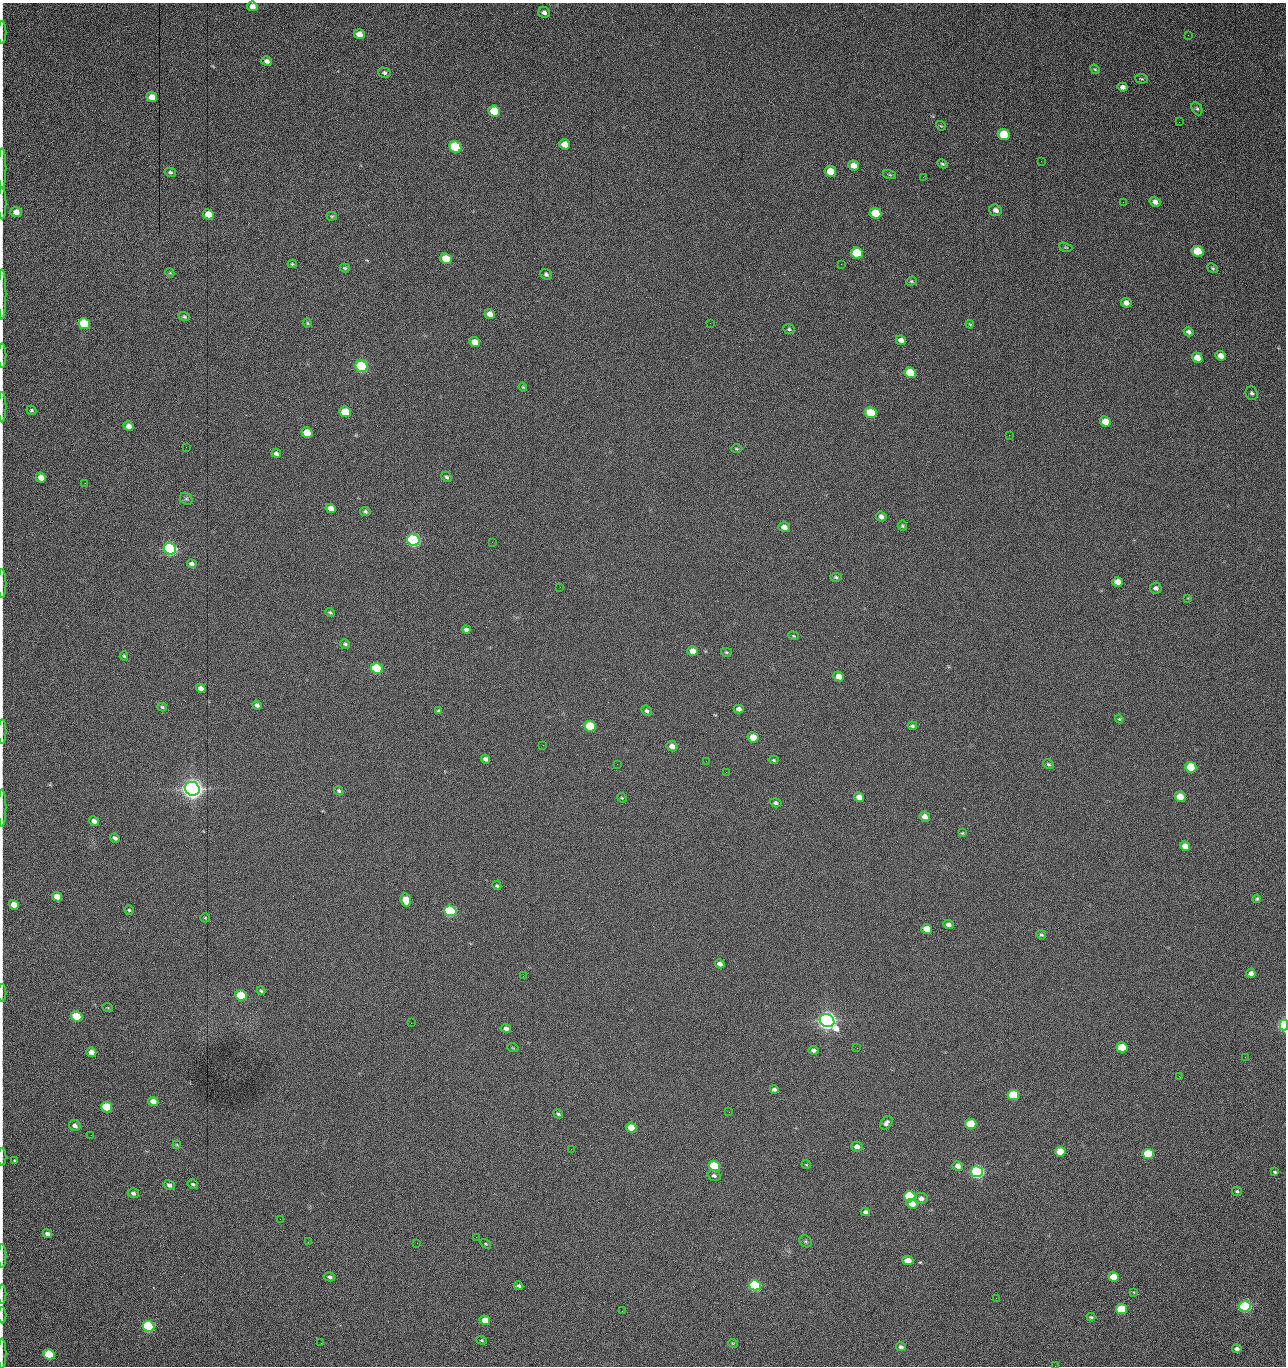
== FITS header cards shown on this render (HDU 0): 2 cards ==
NAXIS1  =                 1284 /fastest changing axis
NAXIS2  =                 1364 /next to fastest changing axis

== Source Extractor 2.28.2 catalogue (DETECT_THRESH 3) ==
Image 1284 x 1364 px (HDU 0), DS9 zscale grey, 1 PNG px = 1 image px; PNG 1288 x 1368 px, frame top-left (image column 1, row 1364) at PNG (2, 3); each listed source drawn as its Kron ellipse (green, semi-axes under 4 px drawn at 4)
Background 336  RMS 20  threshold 60.2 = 3 sigma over >= 5 px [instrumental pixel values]
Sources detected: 228; all 228 listed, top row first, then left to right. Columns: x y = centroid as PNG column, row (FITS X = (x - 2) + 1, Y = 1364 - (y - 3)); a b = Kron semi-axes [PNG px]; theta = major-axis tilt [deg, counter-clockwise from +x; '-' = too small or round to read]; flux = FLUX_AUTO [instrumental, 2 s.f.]
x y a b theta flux
252 6 5 4 - 7.5e+03
544 12 6 5 - 4.3e+03
2 32 11 2 90 2.9e+03
359 34 5 5 - 1.3e+04
1188 35 2 2 - 8.0e+02
267 61 5 4 - 5.5e+03
1095 69 5 4 - 1.7e+03
384 73 6 5 - 3.0e+03
1141 79 6 4 -4 2.0e+03
1123 87 5 4 - 4.9e+03
152 97 5 5 - 1.4e+04
1197 108 7 5 -62 2.4e+03
494 111 6 5 - 4.1e+04
1179 122 2 2 - 6.9e+02
941 126 5 4 - 1.5e+03
1004 134 6 5 - 6.0e+04
564 144 5 5 - 1.5e+04
455 147 6 5 - 1.6e+05
1041 161 3 2 - 1.2e+03
942 164 5 3 - 2.1e+03
854 165 6 5 - 1.3e+04
2 169 20 2 90 4.0e+03
830 171 6 5 - 2.9e+04
170 172 6 4 -11 2.5e+03
890 175 7 3 -19 1.5e+03
923 177 2 2 - 1.1e+04
1123 202 2 2 - 5.5e+02
1155 202 5 5 - 6.5e+03
2 203 16 2 90 3.6e+03
996 210 6 5 - 6.0e+03
16 212 5 5 - 1.0e+04
875 213 6 5 - 5.1e+04
208 214 5 5 - 2.0e+04
332 216 5 4 - 1.6e+03
1066 247 7 4 -18 1.7e+03
1198 251 6 5 - 4.2e+04
857 253 6 5 - 1.0e+05
446 259 6 5 - 4.0e+04
292 264 4 4 - 1.7e+03
841 264 2 2 - 1.7e+04
345 268 5 3 - 1.9e+03
1213 268 5 4 - 1.8e+03
170 273 5 3 - 1.2e+03
546 274 6 5 - 3.0e+03
911 281 5 4 - 1.8e+03
2 294 25 2 90 6.1e+03
1126 303 5 5 - 7.9e+03
490 314 5 4 - 9.4e+03
184 317 6 4 -21 2.1e+03
307 323 4 4 - 1.4e+03
710 323 2 2 - 2.3e+03
84 324 6 5 - 1.0e+05
970 324 4 3 - 1.3e+03
789 329 6 5 - 2.2e+03
1189 332 5 4 - 3.8e+03
901 340 5 4 - 7.9e+03
475 342 5 5 - 1.6e+04
2 355 12 2 90 2.9e+03
1220 356 5 4 - 1.1e+04
1197 358 5 5 - 1.6e+04
362 366 6 5 - 3.0e+05
910 373 6 5 - 5.7e+04
523 387 4 3 - 1.4e+03
1252 393 7 6 - 3.4e+03
2 407 15 2 90 3.5e+03
31 410 5 4 - 2.0e+03
345 412 6 5 - 3.7e+04
871 413 6 5 - 6.0e+04
1105 421 5 5 - 1.9e+04
128 426 5 4 - 8.7e+03
307 433 5 5 - 3.0e+04
1009 435 2 2 - 2.4e+03
186 447 2 2 - 2.5e+03
736 449 6 3 -1 1.3e+03
276 453 5 4 - 3.7e+03
446 477 6 4 -45 2.7e+03
41 478 5 4 - 1.2e+04
85 483 2 2 - 6.6e+02
186 499 7 5 -41 2.8e+03
331 508 5 4 - 9.8e+03
365 512 5 4 - 2.6e+03
881 517 5 5 - 6.0e+03
902 526 5 4 - 2.0e+03
784 527 6 5 - 9.1e+03
413 540 6 5 - 4.9e+05
492 542 2 2 - 1.8e+03
170 549 6 5 - 5.3e+05
192 564 5 4 - 4.1e+03
836 577 6 4 6 2.1e+03
1117 582 5 4 - 1.3e+04
2 583 15 2 90 2.9e+03
560 587 2 2 - 5.5e+02
1156 588 6 5 - 4.1e+03
1188 598 3 3 - 9.2e+02
330 612 5 4 - 2.1e+03
466 629 4 4 - 4.3e+03
793 636 5 4 - 1.5e+03
345 644 5 4 - 2.4e+03
693 651 5 4 - 1.0e+04
726 652 5 4 - 1.7e+03
124 656 5 4 - 2.0e+03
377 669 6 5 - 1.6e+05
839 676 5 5 - 1.4e+04
201 688 5 4 - 7.3e+03
257 705 4 4 - 4.1e+03
162 707 5 3 - 2.1e+03
739 709 5 4 - 6.0e+03
439 711 4 3 - 2.3e+03
647 711 5 4 - 2.7e+03
1119 719 4 3 - 1.7e+03
590 726 6 5 - 9.2e+04
912 726 4 4 - 2.3e+03
2 731 12 2 90 3.0e+03
753 737 5 5 - 2.7e+04
543 745 3 2 - 2.1e+03
672 746 6 5 - 7.9e+03
485 759 5 4 - 4.4e+03
774 760 4 3 - 1.8e+03
706 761 2 2 - 7.3e+02
617 764 2 2 - 1.4e+03
1048 764 6 4 -30 2.3e+03
1191 767 5 5 - 7.6e+04
726 772 3 2 - 1.7e+03
192 789 7 7 - 1.8e+06
339 791 5 4 - 2.5e+03
859 797 5 4 - 1.0e+04
1180 797 5 5 - 2.5e+04
622 798 5 4 - 1.4e+03
776 803 6 4 -18 3.4e+03
2 808 18 2 90 4.3e+03
925 817 5 5 - 8.6e+03
94 821 5 4 - 6.6e+03
962 833 4 4 - 1.3e+03
115 838 5 3 - 3.8e+03
1185 846 5 4 - 1.5e+04
497 886 5 4 - 2.0e+03
57 897 5 4 - 1.3e+04
1257 899 4 4 - 1.8e+03
406 900 7 5 -79 2.8e+04
14 905 5 4 - 1.6e+04
129 910 5 4 - 1.9e+03
450 911 6 5 - 2.4e+05
205 918 5 4 - 1.6e+03
948 924 5 4 - 6.0e+03
927 929 5 4 - 1.9e+04
1041 935 5 4 - 2.1e+03
720 964 5 4 - 6.1e+03
1251 973 5 4 - 7.2e+03
523 976 3 2 - 1.4e+03
261 991 4 3 - 1.8e+03
2 993 9 2 90 2.0e+03
241 995 6 5 - 6.2e+04
108 1008 5 3 - 1.2e+03
77 1016 6 5 - 7.6e+04
827 1021 7 6 - 1.4e+06
411 1023 2 2 - 3.6e+03
1284 1025 5 4 - 3.9e+05
506 1028 5 4 - 4.6e+03
1122 1047 5 5 - 4.8e+04
513 1048 6 3 -19 1.2e+03
857 1048 2 2 - 8.9e+02
813 1050 5 4 - 4.1e+03
91 1052 5 4 - 1.1e+04
1245 1057 3 2 - 1.3e+03
1179 1076 3 2 - 2.0e+03
774 1089 4 3 - 3.4e+03
1013 1095 6 5 - 8.8e+04
153 1101 5 4 - 1.2e+04
106 1107 6 5 - 6.6e+04
729 1112 2 2 - 6.0e+02
558 1114 5 3 - 2.0e+03
886 1123 7 5 49 5.1e+03
971 1124 5 5 - 7.2e+04
75 1126 6 5 - 5.9e+03
631 1128 5 5 - 2.1e+04
91 1135 2 2 - 1.5e+03
177 1145 4 3 - 1.2e+03
857 1147 5 5 - 7.3e+03
571 1149 2 2 - 7.1e+02
1060 1152 5 5 - 3.2e+04
1148 1154 5 5 - 9.8e+04
2 1157 9 2 90 2.0e+03
15 1161 4 3 - 1.4e+03
806 1164 4 3 - 1.0e+03
714 1166 6 5 - 1.4e+05
958 1166 5 5 - 7.8e+03
977 1172 6 5 - 6.2e+05
1275 1172 4 3 - 1.7e+03
714 1176 6 5 - 3.1e+03
193 1184 5 4 - 2.5e+03
169 1185 6 5 - 4.7e+03
1237 1191 5 5 - 1.9e+03
133 1193 5 5 - 3.9e+03
910 1196 6 5 - 1.5e+05
921 1198 6 5 - 7.1e+03
912 1204 5 4 - 1.7e+04
865 1212 5 4 - 4.5e+03
280 1219 2 2 - 1.3e+03
47 1234 5 4 - 4.5e+03
476 1237 2 2 - 5.8e+03
806 1241 7 5 -46 2.5e+03
308 1242 3 2 - 1.3e+03
417 1243 2 2 - 3.6e+03
486 1244 6 3 -31 1.5e+03
2 1256 12 2 90 2.2e+03
908 1261 5 4 - 2.0e+04
329 1277 6 4 -14 3.2e+03
1113 1277 5 4 - 2.7e+04
755 1285 6 5 - 3.0e+05
519 1286 5 3 - 3.3e+03
1134 1292 4 2 - 8.3e+02
2 1294 9 2 90 2.3e+03
996 1298 3 2 - 2.0e+03
1245 1306 6 5 - 3.6e+05
1121 1309 5 5 - 7.8e+04
622 1311 2 2 - 6.3e+02
2 1315 8 2 90 2.1e+03
1091 1317 4 3 - 1.9e+03
485 1320 5 4 - 1.8e+04
148 1326 6 5 - 2.4e+05
482 1340 5 4 - 1.6e+03
321 1343 3 2 - 1.1e+03
733 1343 5 4 - 1.4e+03
901 1347 5 4 - 4.2e+03
1237 1349 5 4 - 4.9e+03
2 1353 15 2 90 3.0e+03
49 1355 6 5 - 9.3e+04
1055 1366 2 2 - 1.3e+03
At the frame edge (FLAGS 8, measured only in part): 18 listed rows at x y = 2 32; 2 169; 2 203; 16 212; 2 294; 2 355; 2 407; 2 583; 2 731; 2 808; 2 993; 1284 1025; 2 1157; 2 1256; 2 1294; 2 1315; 2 1353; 1055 1366

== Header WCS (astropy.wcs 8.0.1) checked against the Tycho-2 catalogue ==
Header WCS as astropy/WCSLIB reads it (CRVAL/CRPIX/CD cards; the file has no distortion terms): RA---TAN/DEC--TAN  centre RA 15:41:42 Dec +51:58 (235.43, +51.97 deg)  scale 1.26 arcsec/px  FOV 26.9' x 28.5'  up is +93 deg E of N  parity flipped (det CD > 0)
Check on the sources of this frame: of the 60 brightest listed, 11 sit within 2.0 arcsec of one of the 12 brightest Tycho-2 stars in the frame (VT <= 12.29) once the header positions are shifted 0.67 arcsec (0.39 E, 0.54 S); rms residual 1.12 arcsec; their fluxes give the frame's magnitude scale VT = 25.19 - 2.5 log10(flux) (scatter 0.23 mag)
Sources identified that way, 11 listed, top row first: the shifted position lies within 2.0 arcsec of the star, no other Tycho-2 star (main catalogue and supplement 1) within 4.0 arcsec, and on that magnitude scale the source's flux lands within +1.5 / -3 mag of the star's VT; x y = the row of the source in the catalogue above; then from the Tycho-2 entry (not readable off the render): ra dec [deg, ICRS J2000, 3 dp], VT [Tycho-2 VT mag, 2 dp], TYC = Tycho-2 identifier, HIP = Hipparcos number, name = IAU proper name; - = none
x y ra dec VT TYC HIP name
362 366 235.614 +52.064 11.61 3489-1132-1 - -
413 540 235.514 +52.049 11.19 3489-1407-1 - -
170 549 235.515 +52.133 11.12 3489-1380-1 - -
192 789 235.378 +52.130 9.31 3489-1322-1 76850 -
450 911 235.303 +52.042 11.52 3489-958-1 - -
827 1021 235.232 +51.912 9.59 3489-824-1 - -
1284 1025 235.220 +51.752 10.98 3489-1435-1 - -
977 1172 235.143 +51.862 10.97 3489-1016-1 - -
910 1196 235.131 +51.886 12.29 3489-908-1 - -
755 1285 235.084 +51.941 11.45 3489-1346-1 - -
148 1326 235.075 +52.152 11.74 3489-912-1 - -